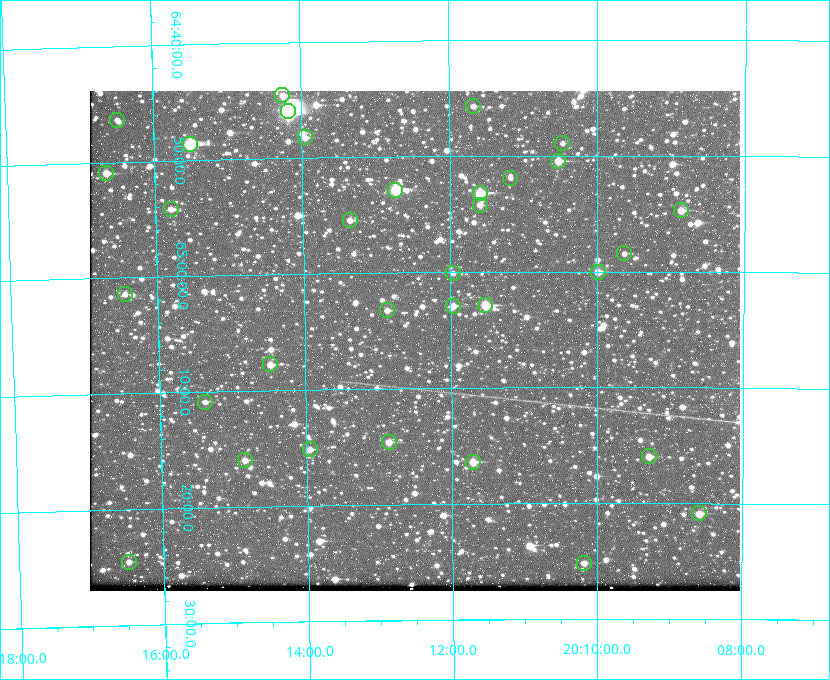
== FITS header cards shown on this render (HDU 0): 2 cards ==
NAXIS1  =                  650 / Width of table row in bytes
NAXIS2  =                  500 / Number of rows in table

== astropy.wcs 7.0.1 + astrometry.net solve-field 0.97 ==
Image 650 x 500 px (HDU 0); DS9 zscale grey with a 90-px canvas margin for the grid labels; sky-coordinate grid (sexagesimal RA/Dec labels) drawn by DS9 from the SOLVED WCS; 33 Tycho-2 reference stars matched to detected sources circled (green)
Header WCS: none
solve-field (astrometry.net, Tycho-2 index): SOLVED blind (the file carries no WCS)
Solved WCS: RA---TAN-SIP/DEC--TAN-SIP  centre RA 20:12:30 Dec +65:06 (303.12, +65.10 deg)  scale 5.18 arcsec/px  FOV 56.2' x 43.2'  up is -179 deg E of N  parity flipped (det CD > 0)
(file carries no celestial WCS; the grid is the blind solution)
Tycho-2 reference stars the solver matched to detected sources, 33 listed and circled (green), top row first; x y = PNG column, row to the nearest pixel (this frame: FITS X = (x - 90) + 1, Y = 500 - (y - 91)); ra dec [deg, ICRS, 3 dp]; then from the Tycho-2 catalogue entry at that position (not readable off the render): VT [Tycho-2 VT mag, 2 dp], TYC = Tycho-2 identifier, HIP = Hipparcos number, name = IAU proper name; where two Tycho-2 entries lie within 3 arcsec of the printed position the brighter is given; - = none
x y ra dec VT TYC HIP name
282 95 303.562 +64.742 10.88 4240-278-1 - -
473 106 302.919 +64.761 11.77 4240-64-1 - -
288 111 303.544 +64.765 7.36 4240-620-1 99731 -
117 120 304.122 +64.773 12.06 4240-1113-1 - -
305 137 303.488 +64.804 11.29 4240-68-1 - -
562 143 302.617 +64.815 11.97 4240-238-1 - -
190 144 303.878 +64.810 8.93 4240-794-1 - -
558 161 302.633 +64.841 10.69 4240-985-1 - -
106 173 304.164 +64.849 10.65 4240-315-1 - -
510 178 302.794 +64.865 12.51 4240-904-1 - -
395 190 303.184 +64.880 9.02 4240-488-1 - -
480 193 302.897 +64.886 9.40 4240-717-1 - -
480 205 302.899 +64.904 11.91 4240-435-1 - -
171 209 303.948 +64.903 11.68 4240-549-1 - -
681 210 302.216 +64.912 11.03 4240-1279-1 - -
350 220 303.341 +64.923 11.58 4240-148-1 - -
624 253 302.408 +64.974 11.97 4240-686-1 - -
598 272 302.498 +65.000 11.22 4240-149-1 - -
453 273 302.992 +65.001 11.85 4240-479-1 - -
125 294 304.112 +65.024 12.29 4240-364-1 - -
485 305 302.882 +65.048 10.25 4240-98-1 - -
453 306 302.992 +65.048 11.44 4240-88-1 - -
387 310 303.217 +65.054 11.98 4240-166-1 - -
270 364 303.620 +65.129 11.18 4240-34-1 - -
205 402 303.846 +65.181 11.99 4240-1077-1 - -
389 442 303.217 +65.244 11.17 4240-236-1 - -
310 449 303.488 +65.252 12.13 4240-1343-1 - -
649 456 302.323 +65.266 11.19 4240-188-1 - -
245 460 303.713 +65.266 11.45 4240-564-1 - -
473 462 302.928 +65.273 10.74 4240-760-1 - -
699 513 302.149 +65.348 11.48 4240-952-1 - -
129 562 304.121 +65.408 11.90 4240-305-1 - -
584 563 302.546 +65.419 11.91 4240-28-1 - -